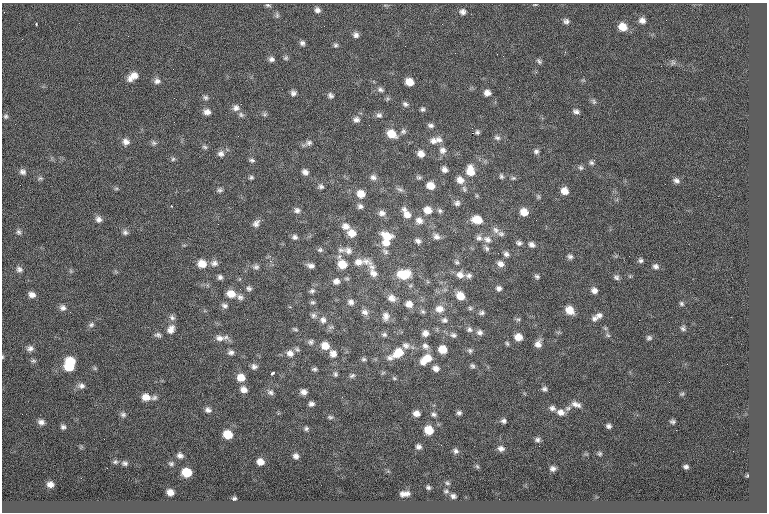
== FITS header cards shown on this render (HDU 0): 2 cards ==
NAXIS1  =                  765
NAXIS2  =                  510

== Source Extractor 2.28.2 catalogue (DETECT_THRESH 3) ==
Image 765 x 510 px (HDU 0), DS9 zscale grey, 1 PNG px = 1 image px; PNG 769 x 514 px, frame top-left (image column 1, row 510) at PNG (2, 3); no overlay
Background 0.0512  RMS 8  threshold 23.9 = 3 sigma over >= 5 px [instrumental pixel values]
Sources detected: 274; all 274 listed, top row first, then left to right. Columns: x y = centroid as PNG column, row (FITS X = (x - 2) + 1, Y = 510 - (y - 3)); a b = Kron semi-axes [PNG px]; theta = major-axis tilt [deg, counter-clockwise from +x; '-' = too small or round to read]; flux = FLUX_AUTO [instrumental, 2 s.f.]
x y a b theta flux
268 5 8 4 -18 930
535 5 6 3 8 530
317 10 7 6 - 2100
462 12 8 7 - 2100
277 15 8 5 90 1200
642 20 7 7 - 2700
666 20 2 2 - 470
566 21 7 7 - 1600
36 24 3 2 - 520
623 27 9 7 -38 7400
356 35 7 7 - 2000
128 36 2 2 - 510
22 39 2 2 - 1200
302 43 6 6 - 1500
335 45 7 6 - 1100
503 56 2 2 - 230
286 58 7 6 - 1100
271 59 7 6 - 1700
539 61 8 5 -47 1100
673 62 7 6 - 1100
133 76 13 7 35 5100
157 81 8 8 - 2200
409 82 7 6 - 6300
380 90 9 6 -15 1700
293 93 6 6 - 1800
487 93 6 6 - 2900
330 95 8 6 -41 1500
206 97 7 6 - 1300
174 98 2 2 - 480
594 101 8 6 -65 1200
405 104 8 6 -27 1600
236 108 9 8 - 2600
423 109 6 5 - 1100
576 111 7 5 -13 1700
207 112 8 7 - 2700
265 114 6 5 - 1000
241 115 8 6 -41 1400
379 115 8 7 - 1800
6 116 6 6 - 1000
356 120 8 7 - 2200
430 125 8 5 -8 1600
403 131 8 8 - 1600
477 132 5 4 - 1100
472 133 2 2 - 4100
391 134 10 8 -37 8600
497 138 9 6 -22 1600
439 140 11 8 -31 2900
433 141 11 9 -16 3400
126 142 9 8 - 2800
154 143 8 6 -31 1300
309 143 9 7 14 1900
205 147 7 5 -18 1100
442 150 10 9 - 2900
536 151 7 6 - 1600
221 154 8 8 - 2300
421 154 7 7 - 3800
173 159 6 6 - 920
252 160 8 5 -9 1100
591 163 7 6 - 1300
581 168 8 6 -44 1300
444 169 7 6 - 2300
470 171 12 9 -83 7800
22 172 8 7 - 1900
305 172 8 7 - 2300
501 176 7 5 -72 1100
251 177 6 5 - 940
373 177 8 7 - 2000
419 177 7 6 - 1000
40 178 8 5 14 1100
513 178 7 5 1 980
460 180 9 8 - 4300
676 180 8 6 -29 1800
321 186 8 6 -28 1400
430 186 8 7 - 6100
116 188 6 4 1 780
400 189 10 5 -35 1500
464 189 9 5 -72 1100
220 190 7 6 - 1200
564 191 7 7 - 5000
361 194 9 8 - 5700
538 197 7 5 -70 910
457 203 8 8 - 1800
171 206 3 2 - 280
360 206 7 6 - 1700
297 210 8 7 - 1800
428 210 10 8 -16 5100
440 211 7 6 - 1200
524 212 7 7 - 6100
382 213 9 7 -5 2500
406 213 16 8 -58 5300
98 219 8 7 - 2300
419 220 10 9 - 3400
477 220 11 8 -10 8200
256 223 10 6 51 2300
218 224 2 2 - 1200
346 226 10 8 -19 3500
496 230 11 8 -54 2500
18 232 8 6 -85 1400
125 232 7 6 - 1500
351 233 9 8 - 5200
501 234 8 7 - 1600
436 236 9 7 -35 2300
295 237 6 6 - 1500
387 237 14 9 -24 8200
479 238 8 8 - 1900
487 239 12 9 -30 3500
418 241 8 6 -24 1700
386 243 10 8 -5 4400
519 243 7 6 - 1500
531 244 7 6 - 2100
340 245 3 2 - 1000
487 248 10 5 -57 1600
320 250 7 6 - 1100
341 250 10 6 -9 1700
348 251 12 9 -24 3300
385 251 10 6 -34 1700
498 253 2 2 - 1800
506 254 7 6 - 1700
570 256 7 6 - 1500
629 256 2 2 - 920
641 260 6 5 - 1300
270 261 2 2 - 6400
366 261 17 10 -13 4300
358 262 12 9 12 4200
457 262 7 6 - 1000
214 263 10 8 3 2400
202 264 9 8 - 6400
342 264 11 8 -61 9500
500 264 8 6 -26 2600
311 266 8 5 -11 2100
656 266 7 7 - 1800
256 267 8 7 - 1500
372 267 13 7 -46 2700
19 269 9 7 -22 1900
71 271 6 4 -71 680
373 273 13 8 -49 3600
404 274 14 10 1 14000
460 275 10 9 - 3700
469 276 8 6 1 1700
537 276 7 5 -18 1100
220 277 6 6 - 1500
616 277 8 6 -34 1500
336 281 8 8 - 2500
249 288 7 6 - 1400
499 288 6 6 - 1700
240 289 2 2 - 260
594 290 8 7 - 2500
312 291 7 6 - 1300
231 294 10 8 -21 6000
32 295 8 6 -22 2800
460 296 8 7 - 7100
240 297 9 7 -37 1900
392 298 10 9 - 3700
313 302 6 5 - 1000
351 302 8 7 - 2200
409 304 9 8 - 3800
681 304 7 5 -47 1000
224 306 8 6 -16 1700
63 308 9 7 -45 2100
470 308 5 5 - 950
439 309 11 10 - 4800
570 310 9 7 -42 6900
423 311 8 6 -37 1100
365 312 10 8 -17 2600
482 313 7 6 - 1400
313 315 8 7 - 1700
599 315 9 7 -4 2200
386 316 12 9 88 3400
172 317 9 7 -43 1800
594 318 8 7 - 1800
518 319 8 4 -7 890
323 320 10 9 - 3200
444 320 9 7 -10 1900
91 325 8 6 27 1400
683 328 7 6 - 1300
171 329 12 9 58 3900
295 329 7 4 -21 830
469 329 8 7 - 1700
479 332 9 8 - 2100
425 333 8 7 - 2800
384 334 8 6 -1 1300
158 335 9 6 -9 1500
453 335 8 7 - 1600
608 335 7 5 -23 1100
226 337 9 6 22 1700
518 337 7 6 - 5600
220 338 12 8 -7 3400
649 338 7 6 - 1300
311 342 7 7 - 1500
507 343 7 4 -63 850
538 344 9 7 73 3400
406 345 10 8 -28 2600
325 346 9 8 - 6100
425 346 10 8 -36 2400
30 348 9 7 21 2100
297 349 7 6 - 1200
443 349 7 6 - 8600
470 351 7 7 - 1200
231 352 8 7 - 1900
290 353 10 9 - 3300
398 353 15 10 31 9700
333 354 10 9 - 3200
2 357 5 3 - 550
390 358 10 7 -13 2000
363 359 6 5 - 1000
426 359 15 9 36 8800
33 361 8 5 -1 1000
70 362 9 7 -14 12000
472 366 7 5 -42 1200
69 367 9 6 -7 11000
254 367 8 7 - 1900
95 368 6 5 - 720
436 368 8 6 -22 2500
314 369 6 4 5 1000
272 373 5 3 - 1600
335 374 7 5 -80 1000
352 376 8 5 21 1200
241 377 9 8 - 5600
394 378 6 4 -42 740
669 382 2 2 - 790
81 386 9 7 -9 2100
244 389 8 7 - 3100
544 389 7 6 - 1400
270 392 9 6 -26 1600
303 392 6 5 - 2300
682 394 5 5 - 690
146 397 10 8 -7 4800
154 398 8 6 31 1400
311 404 6 5 - 1600
576 404 13 7 -18 2900
552 408 8 7 - 1800
568 408 8 6 30 1600
208 410 8 7 - 1900
560 412 9 8 - 3100
416 413 6 5 - 3000
459 413 5 5 - 1200
22 414 2 2 - 350
123 414 8 6 -15 1400
434 414 7 5 -17 1200
330 417 7 4 -10 940
503 421 6 5 - 1300
41 422 8 6 -16 2100
672 422 4 3 - 880
609 426 5 4 - 1400
63 427 5 4 - 1300
306 428 5 4 - 960
429 430 7 7 - 9700
676 430 2 2 - 1400
228 434 7 6 - 9600
537 440 6 5 - 1300
418 447 6 5 - 1600
501 448 7 6 - 2000
456 451 7 6 - 1500
600 454 4 4 - 770
180 456 6 5 - 1800
296 456 5 4 - 1700
115 462 6 6 - 980
260 462 6 6 - 3500
125 463 6 5 - 1300
171 464 6 5 - 930
477 466 6 4 -45 710
686 467 4 4 - 1100
107 468 2 2 - 350
553 468 5 4 - 1500
187 472 8 6 -12 12000
747 476 5 3 - 440
447 483 6 4 -17 810
50 484 6 5 - 2400
428 487 4 3 - 890
446 491 6 5 - 910
170 492 6 5 - 3300
404 494 9 5 5 3000
453 496 6 5 - 1500
234 498 3 3 - 770
At the frame edge (FLAGS 8, measured only in part): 1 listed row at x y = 2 357